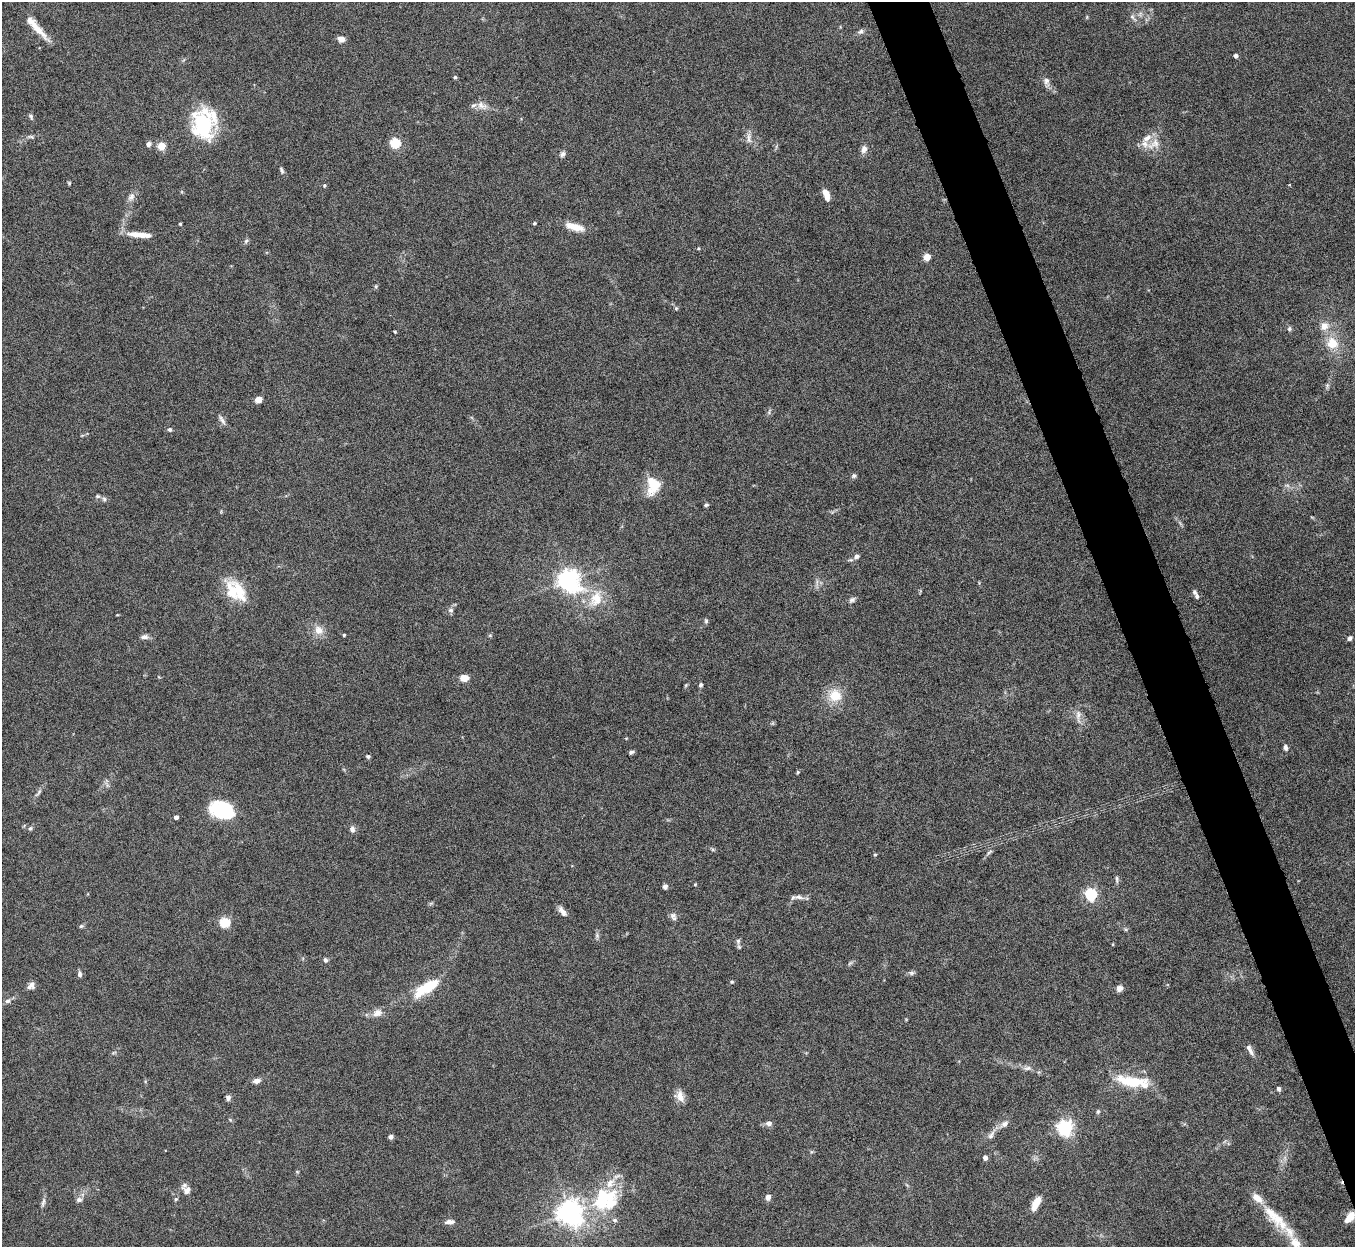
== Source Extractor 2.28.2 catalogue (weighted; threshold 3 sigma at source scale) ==
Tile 6 of 4 x 4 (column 2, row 2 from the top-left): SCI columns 1357-2709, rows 2638-3882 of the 5420 x 5404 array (HDU 1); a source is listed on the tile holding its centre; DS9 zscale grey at full resolution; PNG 1357 x 1249 px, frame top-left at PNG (2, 2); no overlay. Shown black and unused: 4% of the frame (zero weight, under 8 of 16 exposures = <1% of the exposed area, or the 3 px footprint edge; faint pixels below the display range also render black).
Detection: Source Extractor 2.28.2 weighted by HDU 2 'WHT'; one run over the whole footprint, this tile lists its part. Background 0.167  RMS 0.005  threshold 0.0204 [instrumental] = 3 sigma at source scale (4.09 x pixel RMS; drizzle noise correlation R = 1.36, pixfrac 0.8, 0.05/0.05 arcsec/px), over >= 5 px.
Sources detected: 134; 2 too faint to see at this stretch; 2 inside a brighter object's white glare — not listed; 11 inside a brighter listed object's ellipse — not listed separately; the other 119 listed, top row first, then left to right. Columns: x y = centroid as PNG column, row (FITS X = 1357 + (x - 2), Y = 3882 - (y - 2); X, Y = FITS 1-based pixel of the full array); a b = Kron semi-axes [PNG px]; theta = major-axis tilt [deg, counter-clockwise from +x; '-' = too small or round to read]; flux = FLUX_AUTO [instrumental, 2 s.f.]
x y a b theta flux
1133 17 13 5 -48 1.5
37 29 34 8 -46 7
860 31 9 6 32 1.3
341 39 8 6 -17 2.6
1236 56 4 4 - 1.6
455 77 5 5 - 0.62
1046 82 14 7 -79 2.3
482 105 17 9 -18 3.8
31 116 8 5 -59 0.91
204 124 28 22 86 42
31 137 10 5 -11 1
749 138 16 6 -88 2.4
395 143 5 5 - 33
148 144 4 4 - 2.4
1154 144 23 11 33 5.8
161 146 5 5 - 16
864 149 10 7 69 2.2
563 154 8 6 40 1.3
281 170 10 4 -65 1
69 183 5 5 - 0.51
324 185 5 4 - 0.63
826 194 11 6 -71 4.7
131 197 12 8 63 2.3
534 223 4 3 - 0.6
180 224 4 3 - 0.45
575 227 25 9 -16 6.3
139 235 30 6 -4 6.7
246 241 7 5 44 0.9
698 248 4 4 - 0.45
927 257 5 4 - 12
376 286 5 4 - 0.59
676 308 6 4 -46 0.57
1324 326 12 10 39 4
1289 329 7 6 - 0.94
395 332 3 3 - 0.54
1332 343 15 13 -47 9.1
1327 386 7 4 73 0.88
258 399 6 5 - 4.5
222 420 16 5 -59 1.8
170 429 5 5 - 0.92
854 476 6 6 - 0.98
653 485 21 15 82 12
98 496 7 5 0 0.89
104 499 6 6 - 1
706 505 6 4 10 0.72
856 556 8 6 38 1.5
569 580 8 7 - 330
232 590 27 15 -70 14
1197 596 7 6 - 1.1
596 599 26 16 63 11
852 600 9 6 36 1.3
451 610 8 6 14 1.2
706 621 7 5 -76 0.76
318 630 13 11 -61 4.4
344 635 3 3 - 0.56
490 635 6 3 19 0.53
144 637 11 6 1 1.7
1350 638 6 5 - 1.2
464 678 8 7 - 4.6
701 685 5 4 - 1
835 695 14 13 - 10
1078 716 20 7 -90 3.2
1285 748 8 5 -78 1.3
631 752 6 4 25 0.94
368 756 5 5 - 0.82
798 772 4 4 - 0.57
38 793 13 4 50 1.4
223 811 25 16 -21 30
176 817 4 4 - 1.9
30 828 6 5 - 0.88
352 829 8 7 - 1.7
989 852 10 4 42 1
875 855 4 4 - 0.51
1117 879 11 4 -87 1
695 884 5 3 - 0.39
665 886 5 5 - 1.5
1091 894 6 5 - 59
799 897 13 6 -7 2.2
562 911 13 6 -54 2.6
673 916 9 8 - 1.7
225 922 5 5 - 30
81 926 6 5 - 0.73
597 935 7 6 - 1
738 941 7 6 - 1.3
1113 944 4 3 - 0.39
325 960 6 5 - 1.2
912 973 8 6 0 1.1
80 974 7 5 -80 1.3
732 982 5 4 - 0.54
31 986 10 8 53 2
427 987 27 10 32 20
1119 988 7 7 - 2.1
7 1001 8 6 4 1.3
377 1013 14 10 24 3.4
1251 1051 12 6 -59 1.9
1027 1068 12 6 9 1.7
257 1081 10 6 11 2.1
1131 1081 44 13 -6 18
1279 1089 5 5 - 0.93
680 1096 14 10 -63 4.2
228 1098 7 6 - 1.4
1098 1112 6 4 68 0.71
769 1123 7 6 - 2
1004 1124 12 8 32 2.5
1065 1128 6 6 - 140
991 1135 15 7 57 2.4
391 1137 5 5 - 1.4
985 1158 5 4 - 2.2
187 1191 10 9 - 2.7
768 1197 7 6 - 2
176 1199 5 5 - 0.61
79 1200 8 7 - 1.4
603 1200 40 31 25 35
43 1202 12 5 74 1.4
1036 1203 15 7 63 6.7
570 1213 8 8 - 370
1349 1217 13 7 50 4.9
1276 1218 50 14 -46 18
449 1222 12 6 3 2.2
Overlapping masked pixels (flux is a lower limit): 1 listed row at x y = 1349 1217